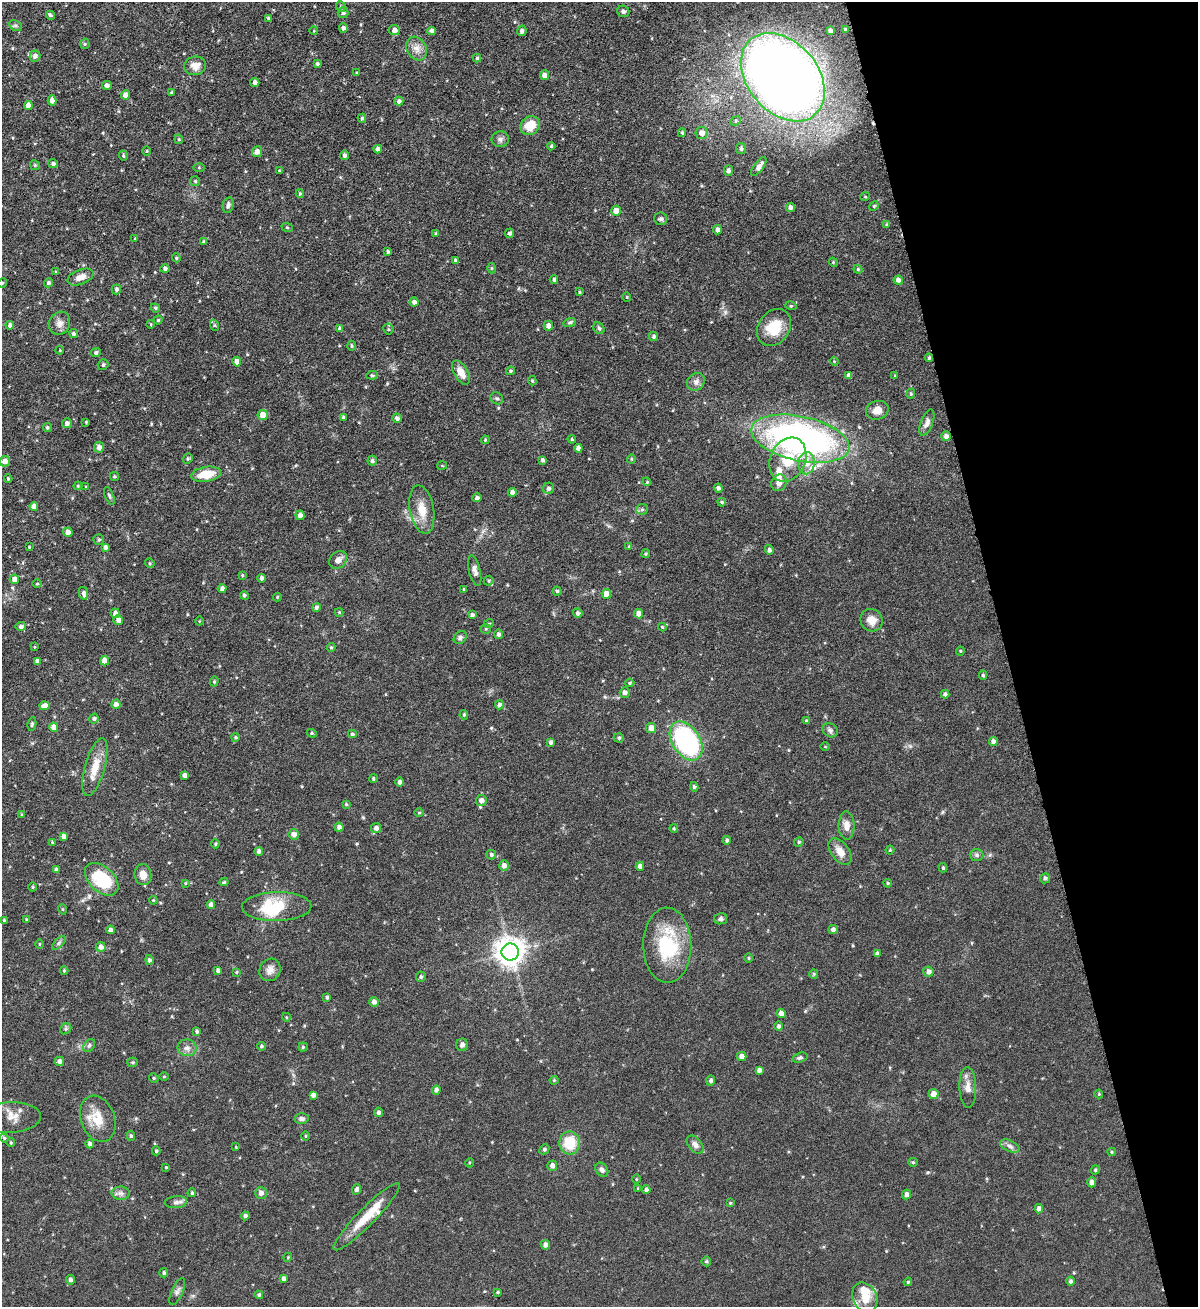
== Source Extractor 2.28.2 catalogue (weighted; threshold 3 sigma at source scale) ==
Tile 12 of 4 x 4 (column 4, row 3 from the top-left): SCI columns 3881-5076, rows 1365-2669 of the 5247 x 5337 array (HDU 1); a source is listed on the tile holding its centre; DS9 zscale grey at full resolution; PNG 1200 x 1309 px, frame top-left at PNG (2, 2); each listed source drawn as its Kron ellipse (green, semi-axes under 4 px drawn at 4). Shown black and unused: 16% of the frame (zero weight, under 6 of 12 exposures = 3% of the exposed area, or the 3 px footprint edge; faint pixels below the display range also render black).
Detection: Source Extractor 2.28.2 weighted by HDU 2 'WHT'; one run over the whole footprint, this tile lists its part. Background 0.0729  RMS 0.0051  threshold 0.021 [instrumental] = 3 sigma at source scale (4.09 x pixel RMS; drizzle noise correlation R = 1.36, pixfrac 0.8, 0.05/0.05 arcsec/px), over >= 5 px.
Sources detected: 357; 1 inside a brighter object's white glare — neither listed nor drawn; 7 inside a brighter listed object's ellipse — not listed separately; the other 349 listed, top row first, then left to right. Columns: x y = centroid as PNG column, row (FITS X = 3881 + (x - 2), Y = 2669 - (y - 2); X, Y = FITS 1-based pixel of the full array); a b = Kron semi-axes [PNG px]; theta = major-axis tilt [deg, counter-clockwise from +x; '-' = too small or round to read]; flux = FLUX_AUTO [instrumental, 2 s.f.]
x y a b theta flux
341 6 5 4 - 0.76
623 11 6 5 - 1
343 13 5 5 - 1.5
50 15 5 4 - 0.83
269 18 4 3 - 1.1
15 26 7 5 -32 0.89
343 28 4 4 - 1.6
845 29 3 2 - 0.53
394 30 5 5 - 2.1
314 31 4 3 - 0.36
432 31 4 4 - 1.5
522 31 5 4 - 1.3
830 31 4 4 - 1.4
85 44 5 5 - 0.61
416 49 12 9 -60 3.5
35 56 5 5 - 1.7
477 58 4 4 - 0.74
317 64 4 3 - 0.86
195 66 11 9 11 3.7
357 73 4 4 - 0.47
544 75 5 4 - 3.1
783 77 49 35 -50 600
255 82 4 4 - 1.4
107 85 5 4 - 1.8
172 92 4 3 - 0.71
125 95 4 4 - 2.6
52 100 5 4 - 2.3
399 101 4 4 - 1.4
28 105 4 4 - 2.6
362 118 4 4 - 0.71
736 121 5 4 - 0.77
530 126 10 9 - 8.5
682 133 4 3 - 0.76
702 133 6 6 - 2.9
179 139 5 4 - 0.62
500 139 8 8 - 1.6
551 146 4 4 - 0.7
378 149 4 4 - 1.6
741 149 5 5 - 1
147 151 5 3 - 0.41
257 152 5 5 - 2.4
344 155 5 4 - 1.3
123 156 5 4 - 0.63
53 164 5 4 - 1.1
35 165 5 4 - 0.67
759 167 11 5 53 1.9
199 168 5 4 - 0.51
279 171 3 3 - 0.35
728 171 5 4 - 1.6
195 181 5 5 - 0.69
300 193 4 4 - 0.5
865 197 5 3 - 0.39
228 205 8 5 77 1.5
874 206 5 4 - 0.55
791 207 4 4 - 1.5
616 211 5 5 - 4.7
661 219 6 6 - 1.2
887 224 4 4 - 0.59
287 227 6 3 -19 0.45
717 230 4 4 - 1.6
510 233 5 4 - 1
436 234 3 3 - 0.71
135 238 3 3 - 0.41
204 242 4 3 - 0.63
388 252 3 3 - 0.84
176 258 4 3 - 0.53
455 261 4 4 - 0.93
833 262 4 3 - 0.46
492 268 5 3 - 0.44
165 269 4 4 - 1.1
858 269 4 4 - 0.6
56 272 4 3 - 0.52
80 277 14 7 21 3.8
554 280 4 4 - 1.1
898 280 4 4 - 2
2 283 5 3 - 0.4
48 283 4 4 - 1
116 289 5 4 - 1
580 292 4 3 - 0.58
627 297 5 3 - 0.35
414 302 4 4 - 1.7
791 306 5 3 - 0.48
155 308 5 4 - 0.63
158 320 4 4 - 0.64
570 322 6 4 19 0.77
60 323 12 10 62 2.8
151 324 4 3 - 0.34
10 325 4 3 - 1.1
214 325 6 3 -72 0.59
548 326 5 4 - 2.3
340 328 4 4 - 1.2
599 328 6 5 - 0.84
774 328 20 15 55 12
388 329 5 5 - 0.86
74 334 4 3 - 0.93
654 336 4 4 - 0.98
351 346 5 4 - 0.6
60 350 4 3 - 0.41
96 353 5 4 - 0.92
929 358 4 3 - 0.85
834 361 4 3 - 0.42
237 362 5 4 - 2.3
103 365 5 5 - 1.1
510 371 4 4 - 0.7
461 373 13 7 -60 4.7
372 375 6 4 6 0.59
849 375 4 4 - 2
895 376 3 3 - 0.49
532 381 5 4 - 0.55
696 382 9 8 - 2
911 394 5 4 - 0.58
497 398 7 5 -40 0.94
877 410 11 9 15 3.4
263 415 5 5 - 4.7
343 417 3 3 - 0.94
397 418 5 4 - 1.5
86 422 3 3 - 0.5
67 423 5 5 - 1.5
927 423 14 6 68 2.1
47 427 4 4 - 0.74
946 436 5 4 - 1.7
572 439 4 3 - 0.56
800 439 50 22 -12 190
485 440 4 3 - 0.43
99 447 5 5 - 2.3
578 448 4 4 - 1.8
188 459 5 4 - 0.62
631 459 4 4 - 0.56
543 460 4 4 - 0.94
788 460 23 17 65 13
5 461 5 5 - 2.7
372 461 5 4 - 0.99
806 463 11 8 88 5.8
442 466 5 3 - 0.42
206 474 15 7 9 9.1
114 476 4 3 - 0.61
8 479 4 4 - 0.59
647 482 4 3 - 0.42
779 483 8 7 - 2.4
78 486 4 4 - 0.48
86 487 4 3 - 0.45
548 488 6 5 - 1.1
718 488 4 4 - 1
512 492 4 4 - 2.2
109 496 9 4 -67 0.83
477 498 5 4 - 1.3
722 502 4 3 - 0.61
34 506 4 4 - 2.5
642 509 6 5 - 0.97
422 510 24 12 -79 7.8
300 515 5 4 - 2.2
68 532 5 4 - 2.7
99 540 5 5 - 0.86
629 546 4 4 - 0.45
29 547 3 3 - 0.39
105 547 4 4 - 1.7
769 550 5 4 - 1.2
646 554 4 3 - 0.55
338 560 10 7 46 3
150 563 5 4 - 0.61
475 570 16 5 -77 2.2
242 575 4 3 - 0.47
261 578 4 4 - 1.3
14 579 5 4 - 2.7
489 581 5 5 - 0.63
37 584 5 3 - 0.47
222 588 4 4 - 1.5
464 589 4 3 - 0.45
557 591 4 4 - 0.84
83 593 6 4 -79 1.7
606 594 5 4 - 4.5
244 595 5 4 - 0.89
277 597 4 4 - 0.52
316 607 4 4 - 1.2
339 612 4 4 - 0.43
115 613 5 4 - 2
578 613 5 4 - 1.2
639 614 5 4 - 3
472 615 4 3 - 1.1
118 620 5 5 - 2.2
872 620 11 10 - 5
199 621 4 3 - 0.34
489 623 5 3 - 0.48
21 627 5 4 - 1.5
662 627 4 3 - 0.55
486 629 5 5 - 0.65
498 634 5 4 - 1.3
460 637 7 5 45 1.2
34 647 4 2 - 0.33
331 647 4 4 - 0.62
960 651 4 4 - 0.5
37 661 4 4 - 1.9
105 661 4 4 - 3.9
983 675 4 4 - 0.79
214 681 5 4 - 0.57
630 683 4 4 - 0.62
625 693 5 5 - 1.7
945 694 4 4 - 1.3
116 704 5 4 - 2
499 705 4 4 - 1.6
45 706 5 4 - 2.8
464 715 5 4 - 0.73
94 719 5 4 - 0.9
806 721 4 4 - 0.65
32 724 7 4 80 0.81
54 727 4 4 - 3.1
651 728 5 5 - 3.7
830 730 8 6 -29 1.4
312 733 5 4 - 0.63
352 734 4 4 - 0.82
235 737 4 3 - 0.59
619 738 5 4 - 0.84
686 741 21 13 -57 78
551 742 4 4 - 1.4
993 742 4 4 - 2.2
825 747 5 3 - 0.37
95 767 30 10 74 8.1
184 775 4 4 - 2
373 778 4 3 - 0.59
400 782 4 4 - 1.5
694 787 5 4 - 0.82
481 801 5 5 - 2.3
346 804 4 4 - 0.66
419 813 5 3 - 0.44
22 815 4 4 - 0.68
846 826 14 8 -89 3.5
339 827 4 4 - 1.5
376 828 5 5 - 2.1
674 828 4 3 - 0.53
294 834 5 5 - 2.4
64 836 4 4 - 2.3
727 840 4 4 - 1
52 842 4 3 - 0.45
799 842 5 4 - 0.63
215 844 4 4 - 0.6
890 850 4 4 - 0.52
259 851 4 4 - 1.8
840 851 15 9 -54 4.5
491 855 5 4 - 0.91
977 855 7 6 - 1
504 865 5 5 - 2.2
640 866 4 4 - 1.9
943 868 4 3 - 0.69
56 869 4 4 - 0.91
143 875 10 8 -84 4.6
1045 878 5 5 - 1
102 879 20 12 -43 25
224 882 4 3 - 0.52
185 883 3 3 - 0.4
888 883 4 3 - 0.6
33 887 5 3 - 0.46
153 900 4 4 - 0.51
211 905 4 4 - 1.9
277 907 34 14 1 18
62 909 5 3 - 0.51
26 919 3 3 - 0.37
721 919 7 5 12 1.2
4 920 4 3 - 0.56
833 929 5 4 - 1.4
110 930 4 4 - 1.7
59 943 9 3 45 0.87
39 944 5 3 - 0.41
667 945 37 24 -90 30
101 947 5 5 - 2.1
510 952 8 8 - 550
877 954 4 4 - 1.1
749 958 4 4 - 0.52
149 960 5 4 - 1
218 970 4 4 - 1.5
270 970 12 10 55 3
64 971 4 4 - 0.6
236 972 4 3 - 0.56
928 972 5 5 - 1.9
814 974 5 4 - 0.5
421 977 5 5 - 0.81
327 997 4 3 - 0.88
374 1002 5 4 - 1.7
781 1013 4 4 - 2.5
286 1017 4 3 - 0.43
779 1026 5 4 - 1.2
66 1029 6 5 - 0.79
197 1031 4 4 - 0.94
89 1045 7 5 50 1
462 1045 6 6 - 1.6
261 1046 4 4 - 0.89
303 1047 4 4 - 0.68
187 1048 9 8 - 2.4
741 1056 5 4 - 2.7
800 1058 8 4 17 0.96
59 1061 5 4 - 1.8
132 1062 5 4 - 0.68
759 1070 4 4 - 1.7
164 1077 4 3 - 0.37
154 1078 5 4 - 0.63
554 1080 4 4 - 0.52
711 1080 5 4 - 1.3
968 1087 20 8 -88 3.8
436 1090 4 4 - 1.5
934 1094 5 5 - 4.3
1099 1094 4 4 - 0.47
313 1095 4 4 - 1.7
379 1112 5 4 - 1.4
10 1117 31 15 3 5.7
98 1119 24 17 -69 9.9
302 1119 7 5 -2 1.4
131 1136 5 4 - 0.83
306 1136 5 3 - 0.45
4 1138 4 4 - 0.57
11 1143 4 3 - 0.58
570 1143 11 10 - 13
90 1144 4 4 - 1.4
695 1145 10 6 -50 1.9
1010 1146 10 5 -25 1.6
236 1147 3 3 - 0.4
544 1149 5 4 - 0.73
156 1151 4 4 - 0.76
1112 1152 4 4 - 0.56
913 1162 5 4 - 0.56
469 1163 5 3 - 0.48
552 1166 5 5 - 2.2
166 1167 4 4 - 0.48
602 1170 7 6 - 1.4
1095 1170 4 4 - 0.78
636 1179 4 3 - 0.4
1092 1182 5 4 - 2.2
356 1189 5 4 - 1.3
638 1189 4 3 - 0.44
646 1190 4 4 - 1.3
121 1193 9 6 -2 1.8
192 1193 4 4 - 0.79
261 1193 6 6 - 1.9
907 1195 5 4 - 1.9
176 1202 11 6 5 1.7
730 1203 4 3 - 0.41
1039 1209 4 4 - 2.1
245 1216 4 4 - 1.5
367 1217 46 8 45 12
545 1245 5 4 - 1.7
288 1257 4 3 - 0.39
706 1261 5 5 - 0.78
164 1273 4 4 - 0.84
283 1279 4 4 - 1.3
71 1280 4 4 - 1.5
1070 1281 4 4 - 1.1
908 1282 4 3 - 0.51
177 1291 14 5 66 1.7
498 1292 4 3 - 0.63
259 1295 4 4 - 0.83
865 1297 15 12 -64 7.2
Overlapping masked pixels (flux is a lower limit): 1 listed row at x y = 946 436
Isophote crosses this tile's border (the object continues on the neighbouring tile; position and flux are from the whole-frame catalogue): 1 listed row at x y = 783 77